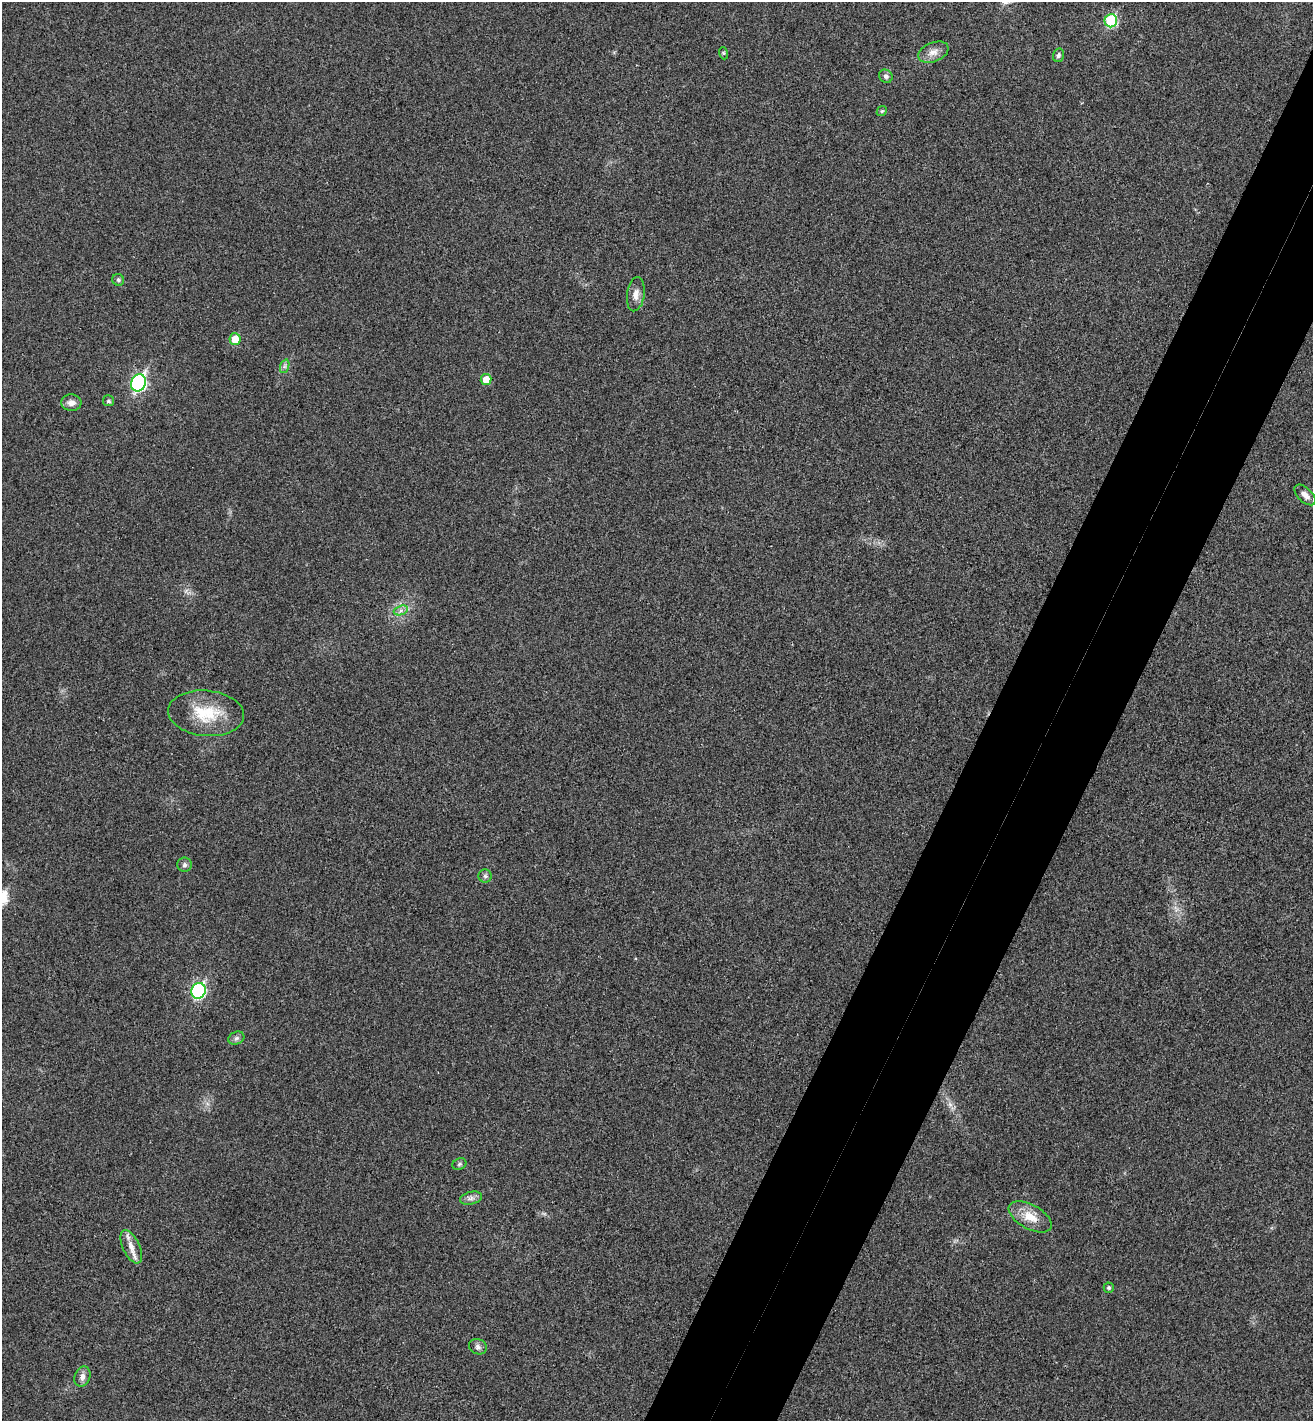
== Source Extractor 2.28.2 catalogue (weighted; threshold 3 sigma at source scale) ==
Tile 10 of 4 x 4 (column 2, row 3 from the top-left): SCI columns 1509-2819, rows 1454-2872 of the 5774 x 5741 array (HDU 1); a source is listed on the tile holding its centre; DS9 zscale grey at full resolution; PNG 1315 x 1423 px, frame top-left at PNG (2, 2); each listed source drawn as its Kron ellipse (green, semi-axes under 4 px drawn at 4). Shown black and unused: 9% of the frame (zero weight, under 3 of 4 exposures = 6% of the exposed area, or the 3 px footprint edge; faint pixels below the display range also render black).
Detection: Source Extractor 2.28.2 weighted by HDU 2 'WHT'; one run over the whole footprint, this tile lists its part. Background 0.0453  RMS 0.007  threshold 0.0314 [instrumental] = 3 sigma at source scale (4.5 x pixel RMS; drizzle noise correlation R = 1.50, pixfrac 1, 0.05/0.05 arcsec/px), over >= 5 px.
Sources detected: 28; all 28 listed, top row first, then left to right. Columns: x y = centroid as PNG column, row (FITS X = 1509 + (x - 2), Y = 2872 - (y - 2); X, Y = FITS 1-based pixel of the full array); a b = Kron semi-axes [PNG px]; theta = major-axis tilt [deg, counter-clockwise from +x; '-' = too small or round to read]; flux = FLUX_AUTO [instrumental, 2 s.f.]
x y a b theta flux
1111 21 6 6 - 51
933 52 16 9 21 5.7
723 53 6 4 -71 0.9
1058 55 7 5 74 1.6
886 76 7 6 - 2.1
882 111 5 4 - 0.86
118 280 6 5 - 1.4
636 294 17 8 82 5.3
235 339 6 5 - 11
285 366 7 4 71 1.6
486 380 5 5 - 11
138 383 9 7 64 140
108 401 5 5 - 1.7
71 403 10 8 -5 4
1305 495 13 7 -43 4.2
401 610 7 4 20 2
206 713 38 23 -5 28
184 865 7 7 - 2
485 876 6 6 - 1.6
199 991 8 7 - 97
236 1038 8 6 22 2
459 1164 7 5 24 1.5
471 1198 11 6 14 2.8
1030 1217 24 12 -29 12
131 1247 18 8 -65 6.7
1109 1288 5 5 - 1.5
478 1347 9 7 -27 2.4
82 1377 10 7 68 3.6